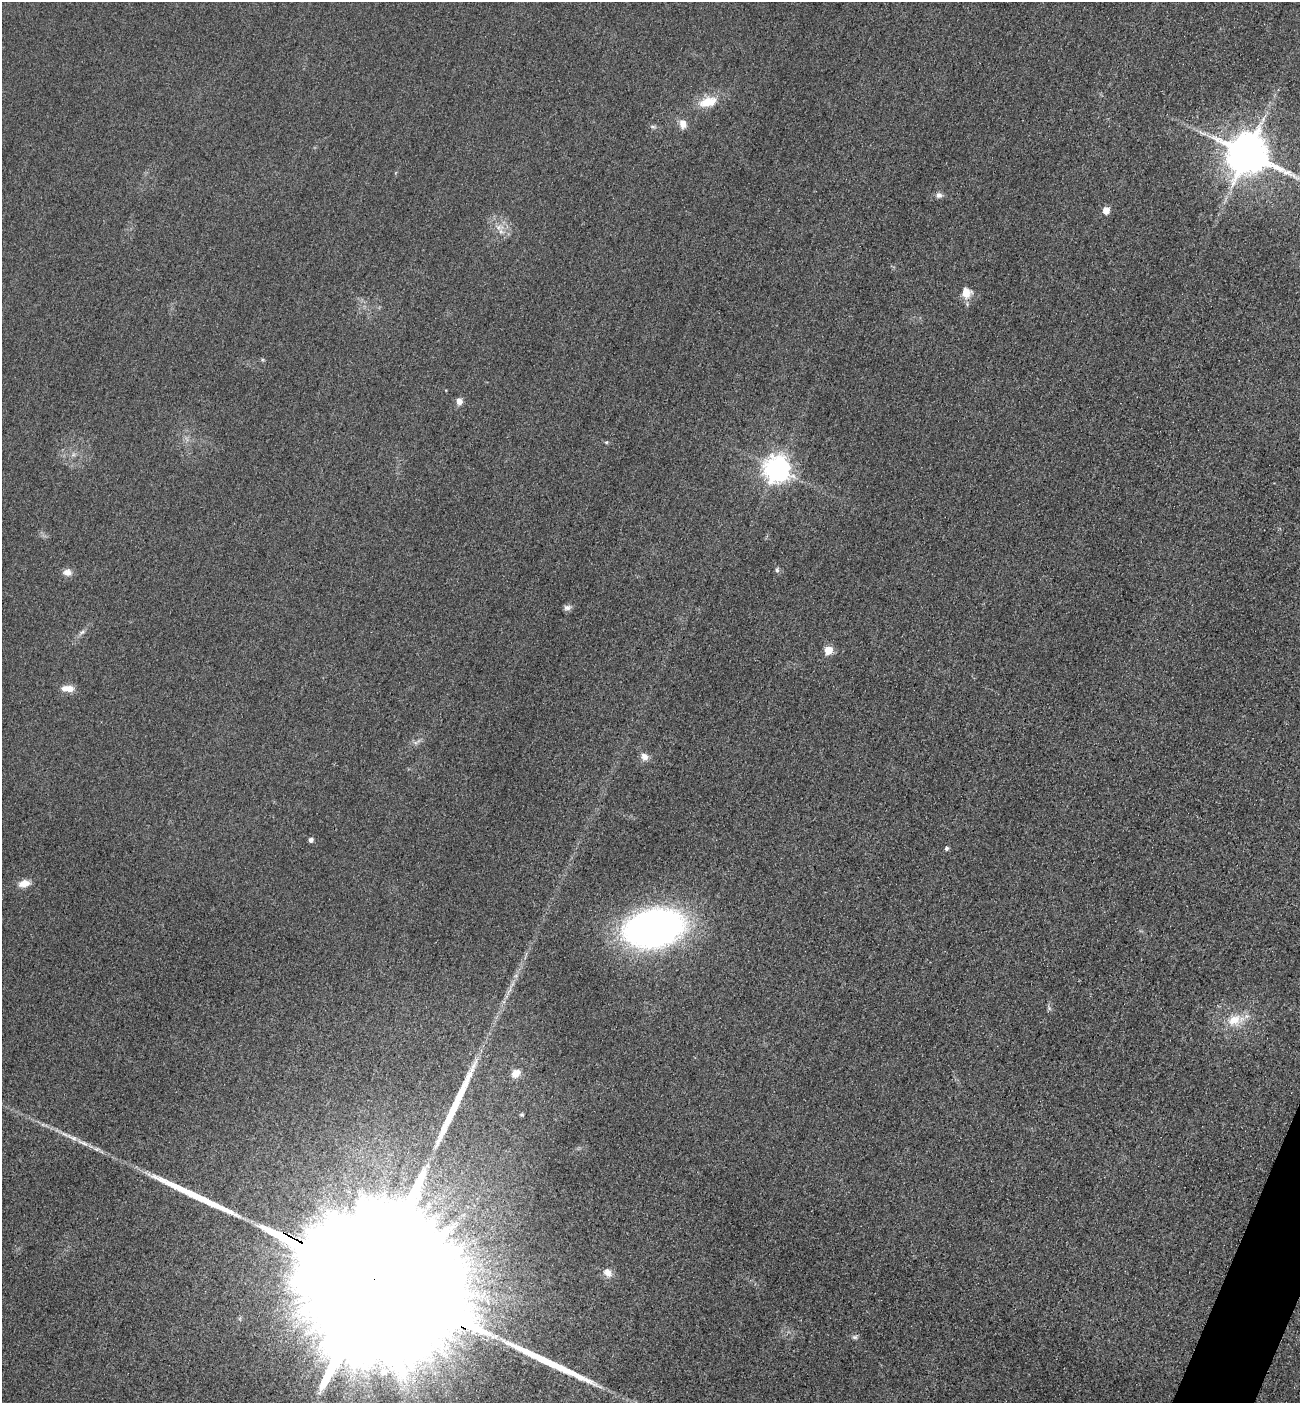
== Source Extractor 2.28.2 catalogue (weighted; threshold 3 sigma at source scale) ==
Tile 6 of 4 x 4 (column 2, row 2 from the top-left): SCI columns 1603-2900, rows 2828-4228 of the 5667 x 5654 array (HDU 1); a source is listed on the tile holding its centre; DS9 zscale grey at full resolution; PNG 1302 x 1405 px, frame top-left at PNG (2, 2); no overlay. Shown black and unused: <1% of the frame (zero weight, under 3 of 4 exposures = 3% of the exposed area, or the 3 px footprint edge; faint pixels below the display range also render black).
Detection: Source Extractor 2.28.2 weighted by HDU 2 'WHT'; one run over the whole footprint, this tile lists its part. Background 0.0571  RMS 0.017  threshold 0.0754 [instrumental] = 3 sigma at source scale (4.5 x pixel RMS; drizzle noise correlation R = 1.50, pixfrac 1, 0.05/0.05 arcsec/px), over >= 5 px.
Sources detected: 37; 1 inside a brighter object's white glare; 3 long thin detections or spike segments (spike, bleed or trail) — not listed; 2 inside a brighter listed object's ellipse — not listed separately; the other 31 listed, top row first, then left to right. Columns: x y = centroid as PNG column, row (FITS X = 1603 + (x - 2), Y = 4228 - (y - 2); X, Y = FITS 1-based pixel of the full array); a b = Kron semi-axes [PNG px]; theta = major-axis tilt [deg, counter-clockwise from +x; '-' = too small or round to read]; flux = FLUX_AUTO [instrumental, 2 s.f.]
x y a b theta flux
708 102 24 13 15 35
683 124 11 9 -71 13
653 127 6 4 -19 2.9
1247 154 12 11 - 7000
939 195 8 7 - 6.3
1106 211 7 6 - 14
498 227 10 6 -84 8
966 293 13 12 - 19
459 402 8 8 - 8.4
606 442 6 3 -17 2.1
777 469 9 8 - 1700
777 570 6 5 - 3.4
67 572 10 8 -3 11
567 608 10 7 2 5.9
82 632 8 5 44 4.4
828 650 5 5 - 55
69 689 11 10 - 14
644 757 10 9 - 10
311 840 4 4 - 6.2
946 848 5 4 - 4.2
24 883 14 8 11 16
654 928 46 29 13 820
1049 1008 9 4 -55 3.3
1234 1020 19 15 27 33
515 1073 12 9 37 16
522 1115 4 4 - 2.6
72 1137 21 5 -26 13
608 1273 13 10 -49 13
376 1281 106 26 -28 440000
855 1337 7 6 - 3.9
384 1372 12 11 - 17
Overlapping masked pixels (flux is a lower limit): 1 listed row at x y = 376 1281
Isophote crosses this tile's border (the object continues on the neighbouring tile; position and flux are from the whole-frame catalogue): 1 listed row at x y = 1247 154